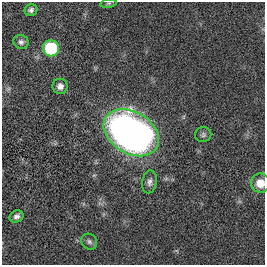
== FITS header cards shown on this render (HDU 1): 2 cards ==
NAXIS1  =                  263
NAXIS2  =                  263

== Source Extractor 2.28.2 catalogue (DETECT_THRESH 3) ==
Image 263 x 263 px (HDU 1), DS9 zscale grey, 1 PNG px = 1 image px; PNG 267 x 267 px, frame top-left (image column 1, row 263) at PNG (2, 2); each listed source drawn as its Kron ellipse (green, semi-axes under 4 px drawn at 4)
Background -1.60e-04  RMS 0.031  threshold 0.0936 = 3 sigma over >= 5 px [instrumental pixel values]
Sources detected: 11; all 11 listed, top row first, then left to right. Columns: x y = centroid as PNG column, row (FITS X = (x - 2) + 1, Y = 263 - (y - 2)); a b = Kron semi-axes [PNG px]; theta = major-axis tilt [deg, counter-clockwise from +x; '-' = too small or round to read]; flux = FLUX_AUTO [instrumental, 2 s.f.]
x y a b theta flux
108 3 8 4 9 3.5
31 10 6 6 - 6.2
21 42 7 7 - 6.7
51 48 8 8 - 140
60 86 7 7 - 9.8
131 133 30 21 -31 1300
203 135 8 7 - 5.3
149 182 11 7 81 8.7
260 183 9 9 - 28
17 216 7 6 - 7.6
89 242 8 7 - 6.6
At the frame edge (FLAGS 8, measured only in part): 1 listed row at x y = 260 183